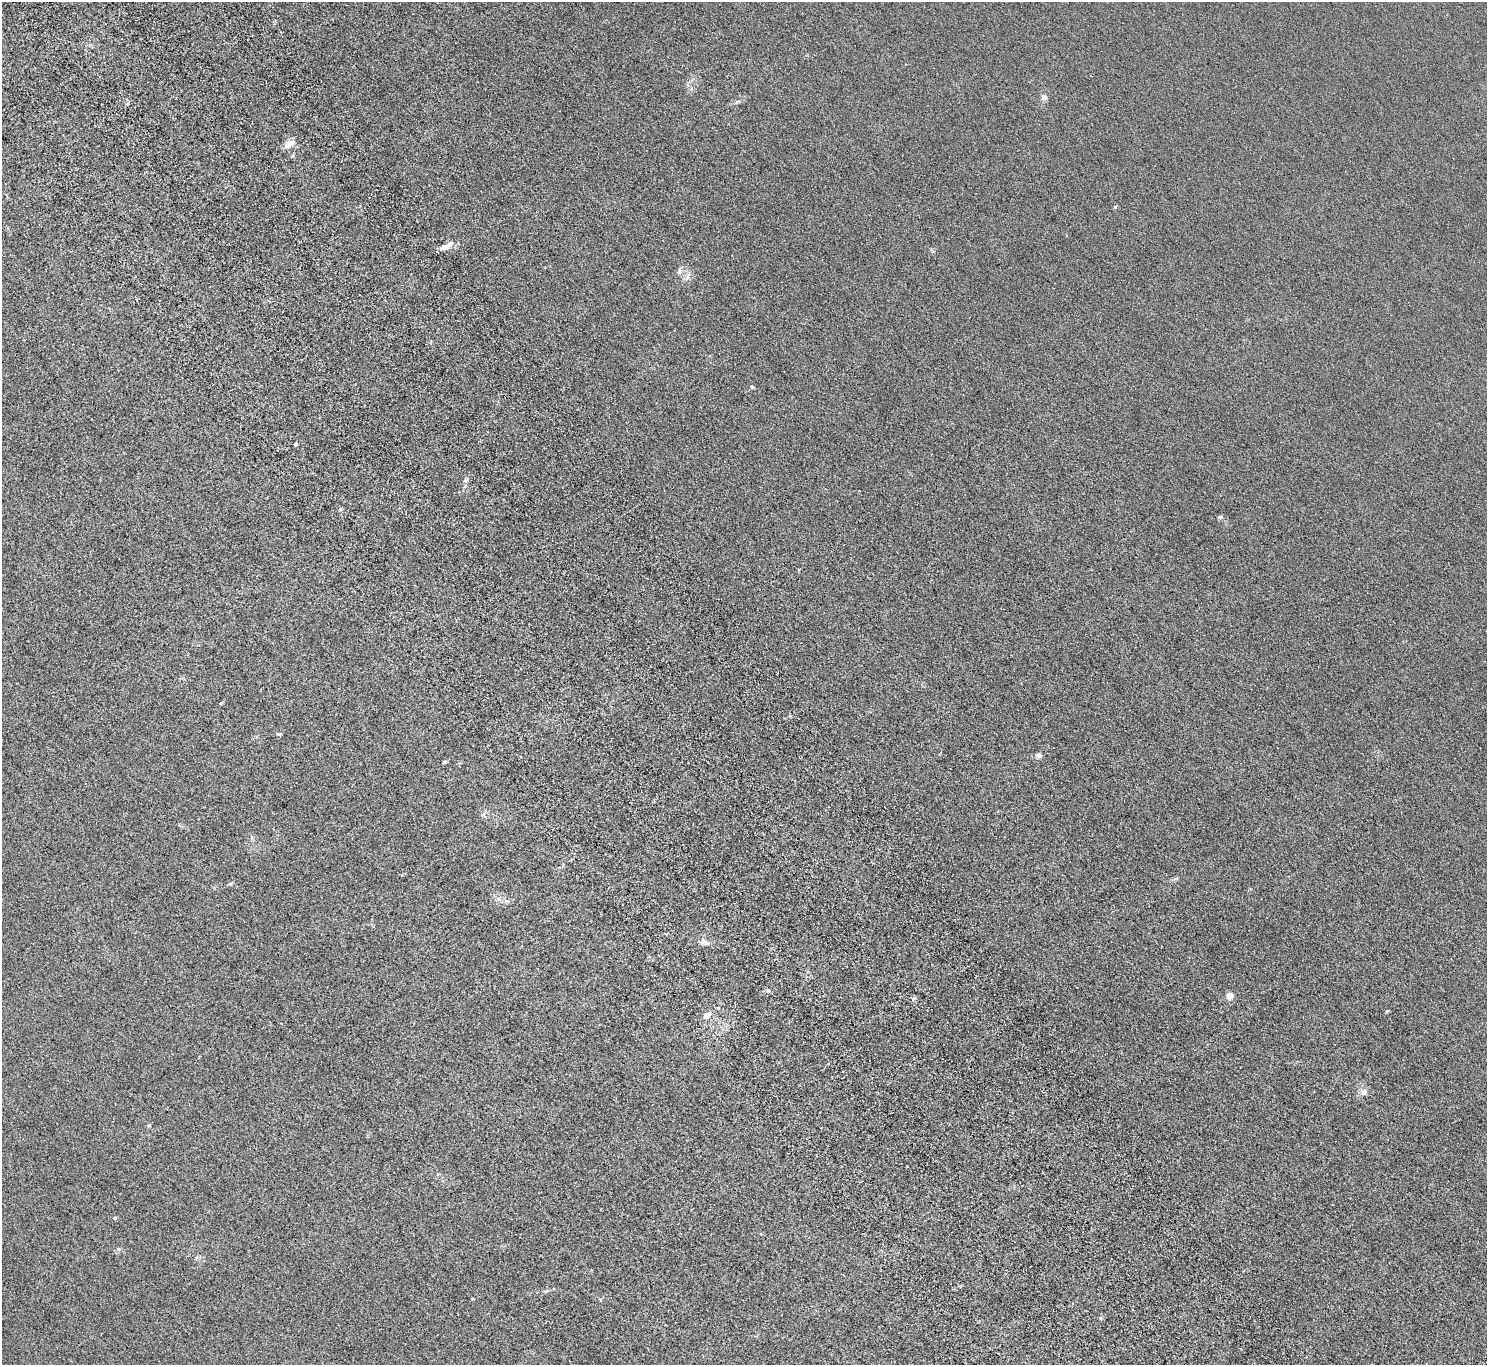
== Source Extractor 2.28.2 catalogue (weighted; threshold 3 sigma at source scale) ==
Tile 11 of 4 x 4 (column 3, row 3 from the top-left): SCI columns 3074-4558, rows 1622-2984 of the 6146 x 6105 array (HDU 1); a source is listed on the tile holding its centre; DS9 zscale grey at full resolution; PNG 1489 x 1367 px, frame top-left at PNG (2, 2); no overlay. Shown black and unused: <1% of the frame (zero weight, under 4 of 8 exposures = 5% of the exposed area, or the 3 px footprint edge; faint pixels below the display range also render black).
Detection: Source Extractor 2.28.2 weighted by HDU 2 'WHT'; one run over the whole footprint, this tile lists its part. Background 0.0318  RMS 0.0058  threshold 0.0239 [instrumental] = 3 sigma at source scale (4.09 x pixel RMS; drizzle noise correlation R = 1.36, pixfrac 0.8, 0.05/0.05 arcsec/px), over >= 5 px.
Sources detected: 21; all 21 listed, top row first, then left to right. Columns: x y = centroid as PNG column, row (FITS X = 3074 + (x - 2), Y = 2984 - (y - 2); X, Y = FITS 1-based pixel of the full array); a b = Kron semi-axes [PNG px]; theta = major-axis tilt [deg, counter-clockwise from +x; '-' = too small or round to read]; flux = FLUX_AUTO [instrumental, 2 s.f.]
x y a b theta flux
1044 97 9 7 27 1.5
290 144 18 8 39 3.3
1115 207 5 4 - 0.74
446 246 20 6 28 3.4
679 270 10 4 -90 1.1
687 277 13 4 65 1.9
752 387 6 3 -19 0.52
295 444 3 3 - 1.6
465 481 6 4 18 0.82
1220 517 7 5 -1 0.87
220 704 5 3 - 0.49
1039 755 8 6 -1 1.5
444 762 6 4 45 0.57
706 943 10 7 -19 2.1
1230 995 5 4 - 8.1
914 998 6 3 18 0.76
707 1015 10 7 38 3
1364 1092 9 7 64 2
115 1218 5 4 - 0.78
118 1249 5 4 - 0.75
1101 1318 5 5 - 0.66